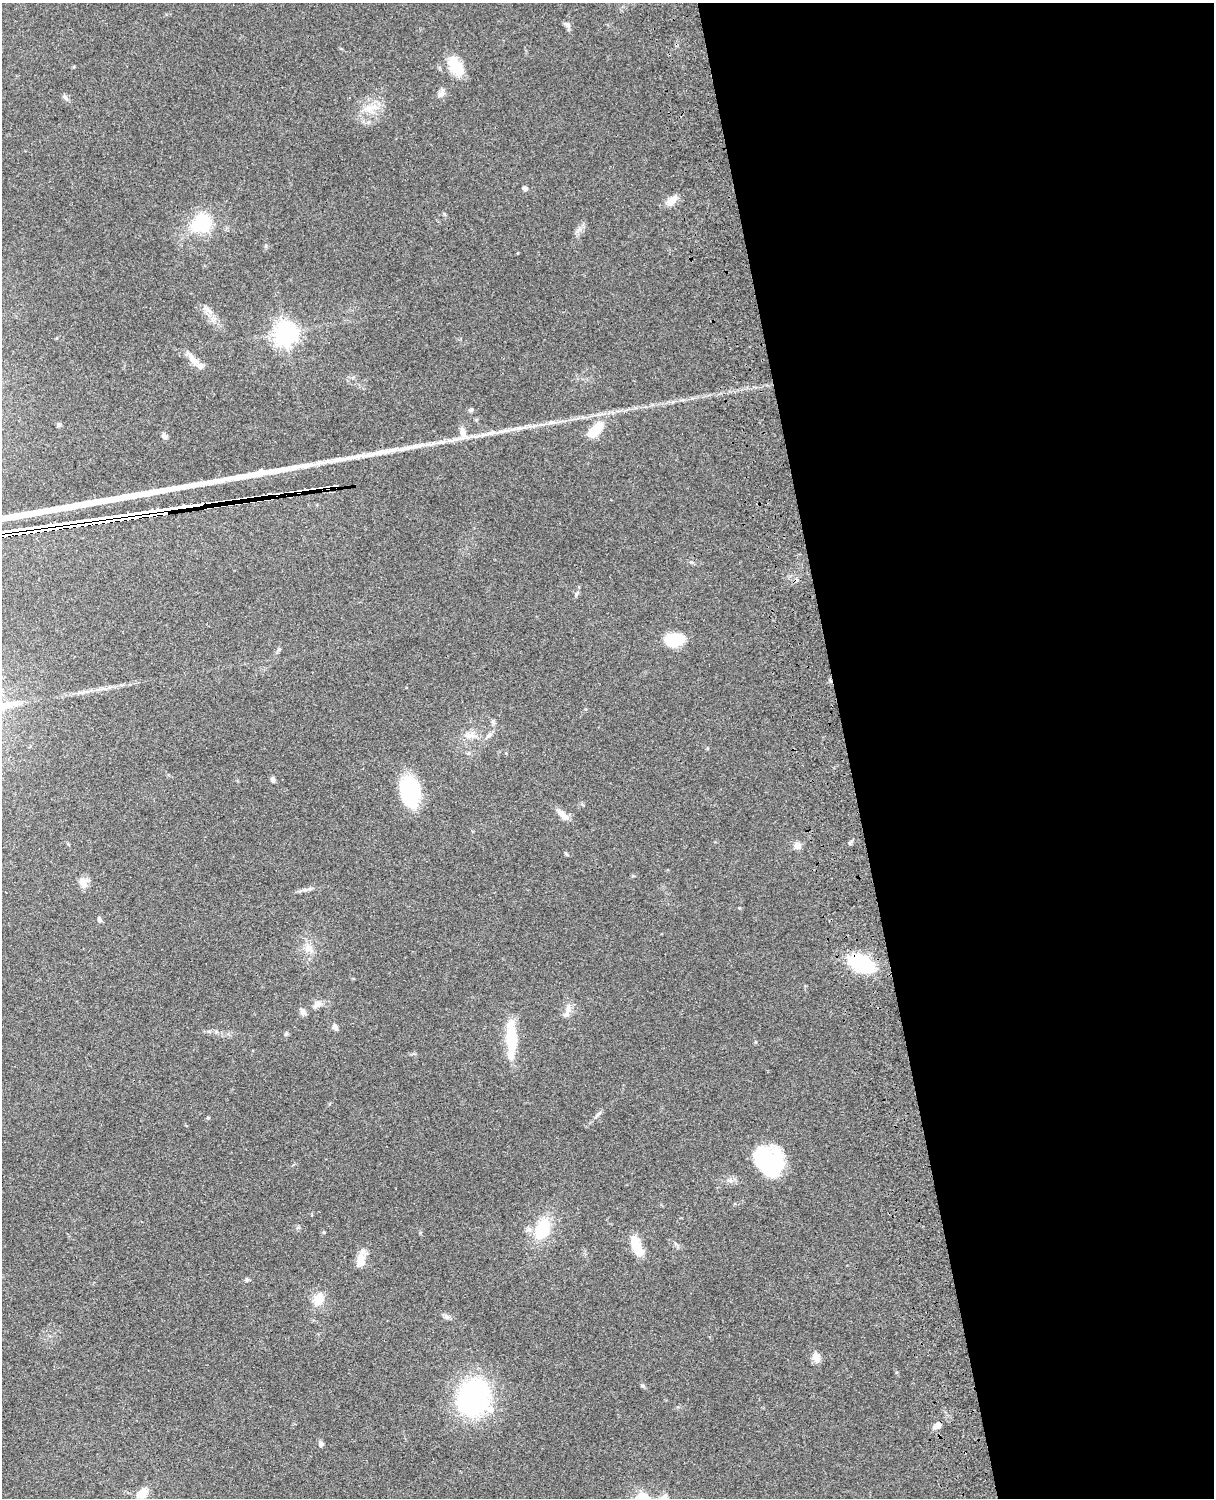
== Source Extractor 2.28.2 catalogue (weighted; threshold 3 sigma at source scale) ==
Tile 8 of 4 x 3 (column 4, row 2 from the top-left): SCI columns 3759-4970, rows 1774-3269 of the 5089 x 4929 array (HDU 1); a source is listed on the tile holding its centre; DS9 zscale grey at full resolution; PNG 1216 x 1500 px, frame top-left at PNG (2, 3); no overlay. Shown black and unused: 30% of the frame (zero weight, under 3 of 4 exposures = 6% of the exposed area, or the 3 px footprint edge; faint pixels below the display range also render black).
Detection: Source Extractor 2.28.2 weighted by HDU 2 'WHT'; one run over the whole footprint, this tile lists its part. Background 0.0839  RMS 0.006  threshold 0.0272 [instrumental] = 3 sigma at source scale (4.5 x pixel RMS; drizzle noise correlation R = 1.50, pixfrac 1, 0.05/0.05 arcsec/px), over >= 5 px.
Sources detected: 69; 2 inside a brighter object's white glare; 8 cosmic-ray / hot-pixel residue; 2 long thin detections or spike segments (spike, bleed or trail) — not listed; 2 inside a brighter listed object's ellipse — not listed separately; the other 55 listed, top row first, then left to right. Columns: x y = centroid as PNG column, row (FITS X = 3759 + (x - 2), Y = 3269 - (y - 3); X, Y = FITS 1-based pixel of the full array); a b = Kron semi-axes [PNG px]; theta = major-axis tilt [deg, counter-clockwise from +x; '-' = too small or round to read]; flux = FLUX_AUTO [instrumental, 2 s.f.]
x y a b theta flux
567 25 11 6 -47 1.9
456 66 26 14 -58 14
441 94 10 7 44 2.5
65 97 8 4 -45 1.3
370 108 23 10 13 8.7
525 188 6 5 - 1.6
671 201 17 8 48 5.6
201 223 21 19 44 29
517 253 4 3 - 0.43
209 311 16 5 -46 3.5
285 333 8 7 - 490
193 359 21 8 -52 6.1
471 410 6 5 - 1.2
59 425 6 5 - 1.2
595 430 25 12 43 14
463 433 18 9 -60 5.3
164 436 8 6 -65 1.9
442 442 22 5 10 5.2
576 594 6 4 70 0.97
674 640 17 12 2 22
470 735 16 9 13 5.2
489 735 11 5 37 2.1
469 753 6 5 - 1.1
273 780 7 5 -66 1.5
410 791 28 18 -75 48
562 815 20 7 -42 4.7
797 845 9 9 - 3.2
566 854 7 3 -45 0.65
83 882 13 11 72 4.8
99 920 7 5 -78 1.4
309 948 13 10 -33 4.9
861 963 24 14 -26 45
317 1004 10 8 40 3.3
568 1008 11 6 -89 3.3
303 1011 11 6 -60 2.3
335 1027 10 6 -62 1.8
286 1034 6 5 - 0.89
511 1042 45 10 -89 25
598 1114 13 3 43 1.6
208 1118 5 4 - 0.67
768 1165 38 27 -9 40
730 1180 9 5 4 2.2
542 1229 25 16 71 24
324 1232 5 4 - 0.64
637 1246 22 9 -69 15
360 1261 19 11 84 7.2
247 1280 6 5 - 1
319 1299 18 13 69 9
446 1317 8 6 -20 1.7
816 1357 10 8 -63 5.5
642 1385 6 5 - 0.94
474 1397 32 26 78 110
937 1426 9 6 33 3.5
321 1444 6 6 - 1.5
142 1493 15 10 50 6.9
Overlapping masked pixels (flux is a lower limit): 1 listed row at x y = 861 963
Unlisted compact peaks at least as high as the median listed source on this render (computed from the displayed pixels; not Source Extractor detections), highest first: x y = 444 214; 577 231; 305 890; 850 843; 420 1233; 739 908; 691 562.